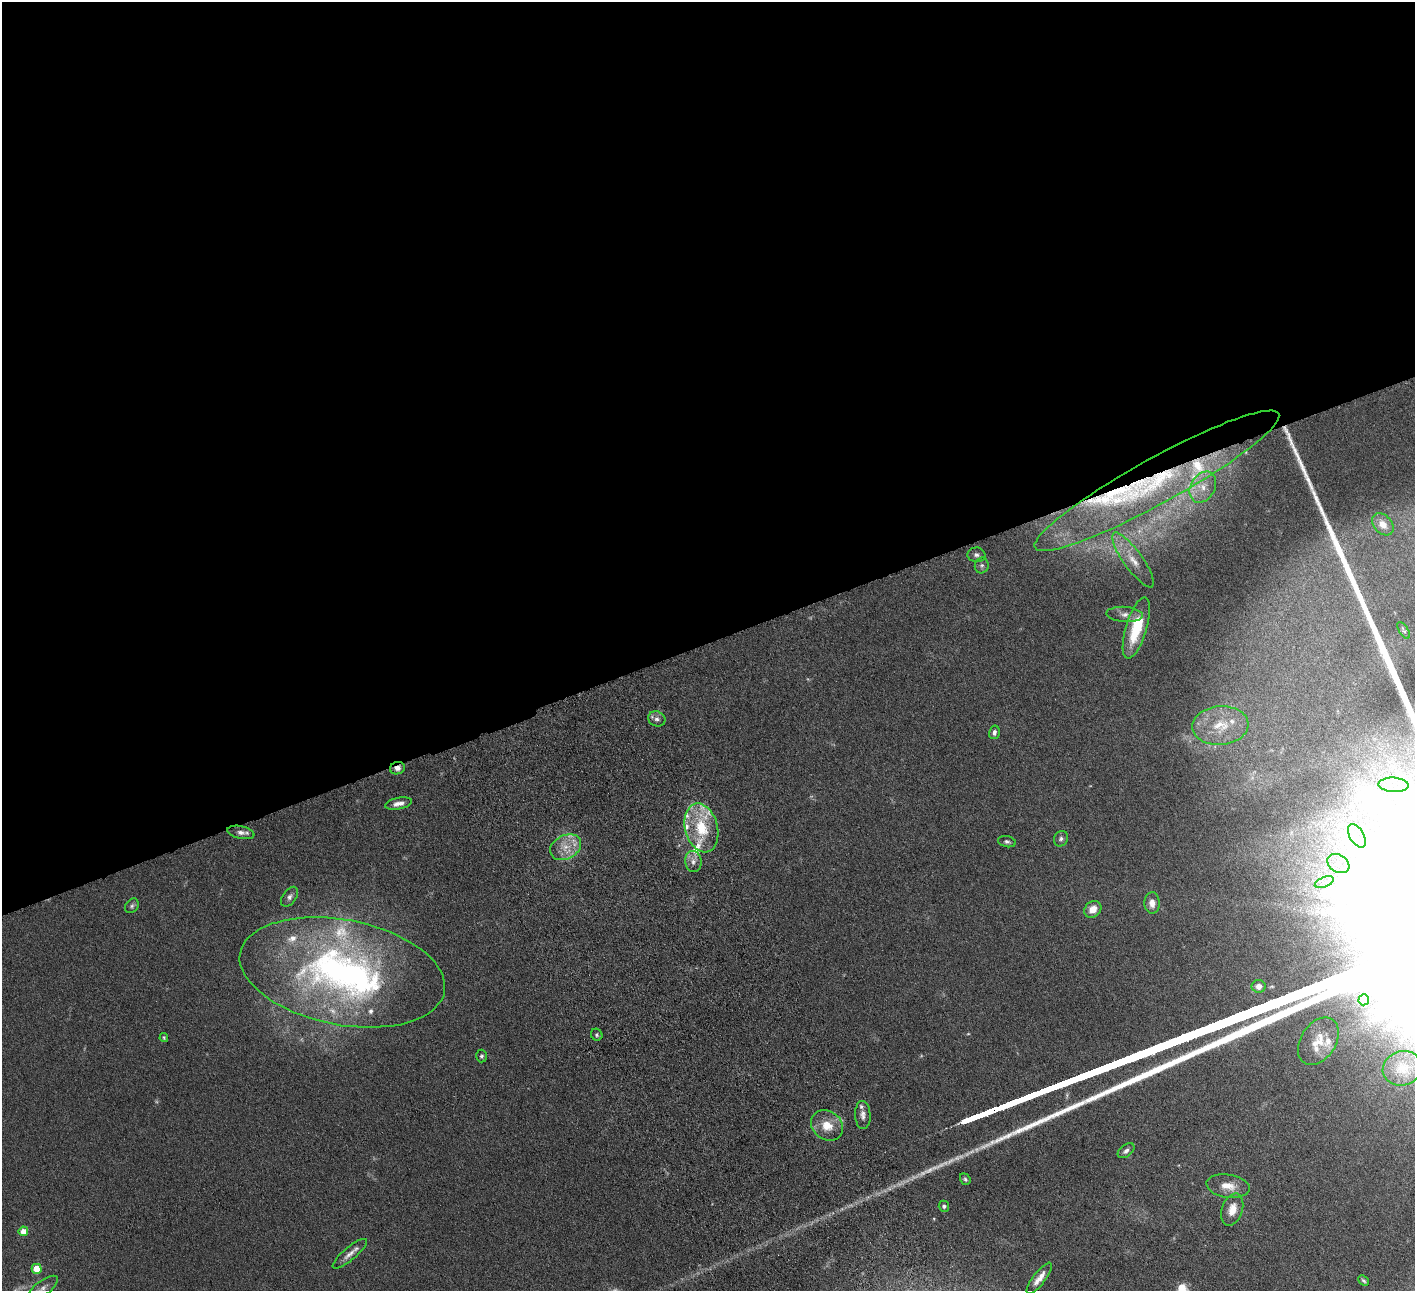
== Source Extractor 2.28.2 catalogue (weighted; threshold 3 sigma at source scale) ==
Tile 2 of 4 x 4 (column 2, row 1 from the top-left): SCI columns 1469-2881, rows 4057-5345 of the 5760 x 5666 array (HDU 1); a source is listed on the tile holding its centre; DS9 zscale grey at full resolution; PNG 1417 x 1293 px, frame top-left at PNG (2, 2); each listed source drawn as its Kron ellipse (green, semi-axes under 4 px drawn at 4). Shown black and unused: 50% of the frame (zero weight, under 4 of 8 exposures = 3% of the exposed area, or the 3 px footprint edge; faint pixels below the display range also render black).
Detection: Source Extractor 2.28.2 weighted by HDU 2 'WHT'; one run over the whole footprint, this tile lists its part. Background 0.0702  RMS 0.0061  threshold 0.0251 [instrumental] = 3 sigma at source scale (4.09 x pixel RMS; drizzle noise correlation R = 1.36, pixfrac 0.8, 0.05/0.05 arcsec/px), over >= 5 px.
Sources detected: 72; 5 too faint to see at this stretch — neither listed nor drawn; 18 inside a brighter listed object's ellipse — not listed separately; the other 49 listed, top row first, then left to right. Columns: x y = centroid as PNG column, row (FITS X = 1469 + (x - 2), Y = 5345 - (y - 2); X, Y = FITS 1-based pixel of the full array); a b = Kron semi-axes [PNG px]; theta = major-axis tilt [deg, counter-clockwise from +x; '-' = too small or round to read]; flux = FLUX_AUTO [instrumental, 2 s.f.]
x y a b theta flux
1157 481 139 23 29 90
1203 487 16 12 61 8.4
1383 524 12 9 -48 5.2
976 555 9 7 -3 2.1
1133 560 33 9 -54 8.7
982 565 8 7 - 1.6
1125 614 18 7 -4 4.1
1136 628 32 10 73 25
1404 630 9 4 -59 1
657 719 9 7 -23 2.5
1220 726 28 19 5 15
994 732 7 5 75 1.8
397 768 7 6 - 2.9
1394 785 15 7 -3 6
399 803 13 6 12 3.5
701 828 25 16 -75 24
241 832 14 6 -11 2.7
1357 836 13 7 -59 5.1
1061 839 8 6 64 1.6
1007 842 9 5 -12 1.5
566 847 16 11 27 8.7
693 861 10 8 -84 3.2
1338 863 12 8 -31 4.9
1324 882 10 5 22 2.2
290 897 11 6 55 2.2
1152 903 11 7 -88 4.2
132 906 8 6 51 1.3
1093 909 9 7 42 5.8
342 972 104 52 -11 220
1258 986 7 6 - 3.6
1364 1000 5 5 - 20
597 1035 6 5 - 1.1
164 1037 5 4 - 0.8
1318 1041 26 17 57 12
481 1056 6 5 - 1.1
1402 1068 19 17 19 9.2
863 1115 14 7 -87 3.1
827 1125 17 14 -36 10
1126 1151 10 5 39 2
965 1179 6 5 - 1
1228 1186 22 11 -9 7.6
944 1206 5 5 - 1.3
1232 1210 16 10 72 6.9
23 1231 5 5 - 8.7
350 1254 21 6 40 4.1
37 1269 5 5 - 15
1039 1278 19 6 52 5.1
1364 1281 6 4 -43 0.97
42 1288 18 7 37 3.4
Overlapping masked pixels (flux is a lower limit): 2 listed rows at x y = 1157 481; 397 768
Isophote crosses this tile's border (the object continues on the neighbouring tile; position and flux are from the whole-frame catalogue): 1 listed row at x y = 42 1288
Unlisted compact peaks at least as high as the median listed source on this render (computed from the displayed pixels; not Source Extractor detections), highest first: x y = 1018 1131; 1057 1114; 1088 1100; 1077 1105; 1029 1126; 1316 498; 1308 479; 1049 1117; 1303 469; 1321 509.